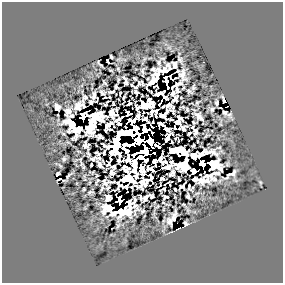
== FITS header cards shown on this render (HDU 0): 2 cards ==
NAXIS1  =                  281
NAXIS2  =                  281

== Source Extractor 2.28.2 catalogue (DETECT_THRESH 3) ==
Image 281 x 281 px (HDU 0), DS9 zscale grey, 1 PNG px = 1 image px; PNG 285 x 285 px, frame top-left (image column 1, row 281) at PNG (2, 2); no overlay
Background 1.41e-05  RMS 1.5e-04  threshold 4.48e-04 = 3 sigma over >= 5 px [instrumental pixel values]
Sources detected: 148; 47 with non-positive FLUX_AUTO (blend fragments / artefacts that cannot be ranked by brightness) are not listed; the other 101 listed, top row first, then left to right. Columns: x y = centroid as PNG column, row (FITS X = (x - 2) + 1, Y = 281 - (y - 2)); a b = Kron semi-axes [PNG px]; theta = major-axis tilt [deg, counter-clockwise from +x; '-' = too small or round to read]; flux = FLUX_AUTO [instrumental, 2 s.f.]
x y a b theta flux
111 57 4 3 - 1.3e-02
180 60 10 4 -76 2.9e-02
108 61 4 2 - 4.5e-03
159 63 11 5 57 4.0e-02
174 64 10 6 -5 1.0e-02
101 65 4 2 - 1.1e-02
118 69 4 2 - 1.3e-02
111 70 4 2 - 7.7e-03
142 71 6 4 83 2.8e-02
182 75 13 8 -70 6.1e-02
165 77 3 2 - 2.2e-02
124 78 5 2 - 1.4e-02
135 78 5 2 - 1.1e-02
175 78 4 2 - 9.2e-03
118 80 4 2 - 1.3e-02
126 82 6 4 89 1.6e-02
142 82 6 3 -66 1.0e-02
104 83 5 3 - 1.3e-02
139 83 5 4 - 1.1e-02
132 85 5 2 - 1.4e-02
116 86 5 4 - 1.3e-02
193 87 5 3 - 1.8e-02
189 91 5 4 - 2.1e-02
102 92 6 4 -37 2.3e-02
111 92 6 3 13 1.7e-02
136 92 6 3 -64 1.0e-02
173 93 5 4 - 3.0e-02
94 95 8 4 82 4.4e-02
85 97 6 4 59 1.8e-02
124 97 6 2 64 8.3e-03
175 99 7 4 57 3.0e-02
91 102 4 4 - 7.3e-03
197 102 6 4 51 1.4e-02
129 103 5 3 - 1.1e-02
217 103 5 3 - 2.3e-02
113 104 4 2 - 9.9e-03
78 106 10 6 58 6.2e-02
57 107 6 5 - 2.9e-02
182 107 5 2 - 1.3e-02
187 109 4 3 - 1.3e-02
212 109 8 7 - 2.7e-02
225 112 5 4 - 8.5e-04
128 113 5 4 - 4.2e-03
229 115 7 4 -65 1.0e-02
199 116 11 5 -41 6.7e-02
180 118 7 3 -41 2.5e-02
145 119 5 4 - 2.1e-02
148 122 4 2 - 1.2e-02
153 122 4 2 - 9.5e-03
194 122 5 3 - 6.3e-03
126 127 2 2 - 1.0e-02
175 128 3 2 - 1.2e-02
168 130 6 4 -29 4.8e-03
195 131 10 4 -69 3.7e-02
189 133 4 3 - 1.1e-02
132 135 12 5 -20 1.5e-01
206 136 5 3 - 1.4e-02
175 138 2 2 - 7.0e-03
150 141 6 5 - 1.1e+00
178 141 3 2 - 6.5e-03
172 142 3 2 - 1.2e-02
86 145 8 5 -64 2.0e-02
193 146 4 3 - 1.1e-02
104 152 4 2 - 1.2e-02
154 153 3 2 - 1.5e-02
88 154 5 3 - 1.7e-02
97 154 5 3 - 4.3e-03
99 158 4 3 - 1.8e-02
64 159 4 4 - 1.9e-02
94 159 6 4 24 2.1e-02
81 163 8 4 -64 2.1e-02
99 164 9 4 -56 3.0e-02
59 165 7 2 -33 1.6e-02
91 165 3 2 - 1.3e-02
83 167 3 2 - 1.0e-02
92 172 5 3 - 1.4e-02
232 173 13 4 30 1.7e-02
58 174 4 3 - 1.3e-02
69 175 7 2 47 2.2e-02
97 176 3 2 - 8.2e-03
59 179 5 2 - 2.8e-02
162 179 5 4 - 1.7e-02
179 179 4 3 - 9.4e-03
97 182 6 3 58 6.5e-03
193 188 4 2 - 5.0e-03
84 189 4 3 - 1.3e-02
163 189 6 3 30 4.1e-03
175 189 4 2 - 1.1e-02
90 192 5 3 - 1.8e-02
188 196 6 3 -67 1.7e-02
152 197 4 3 - 6.1e-03
165 197 9 6 -66 1.8e-02
108 198 6 6 - 8.7e-03
141 198 5 3 - 2.1e-02
145 198 10 4 44 3.4e-02
184 205 11 4 -39 1.9e-02
124 212 12 7 22 2.0e-02
114 213 7 4 26 2.8e-02
169 221 7 4 -72 3.6e-02
186 223 5 4 - 2.0e-02
118 226 7 4 72 1.9e-02
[47 non-positive-flux detections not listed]